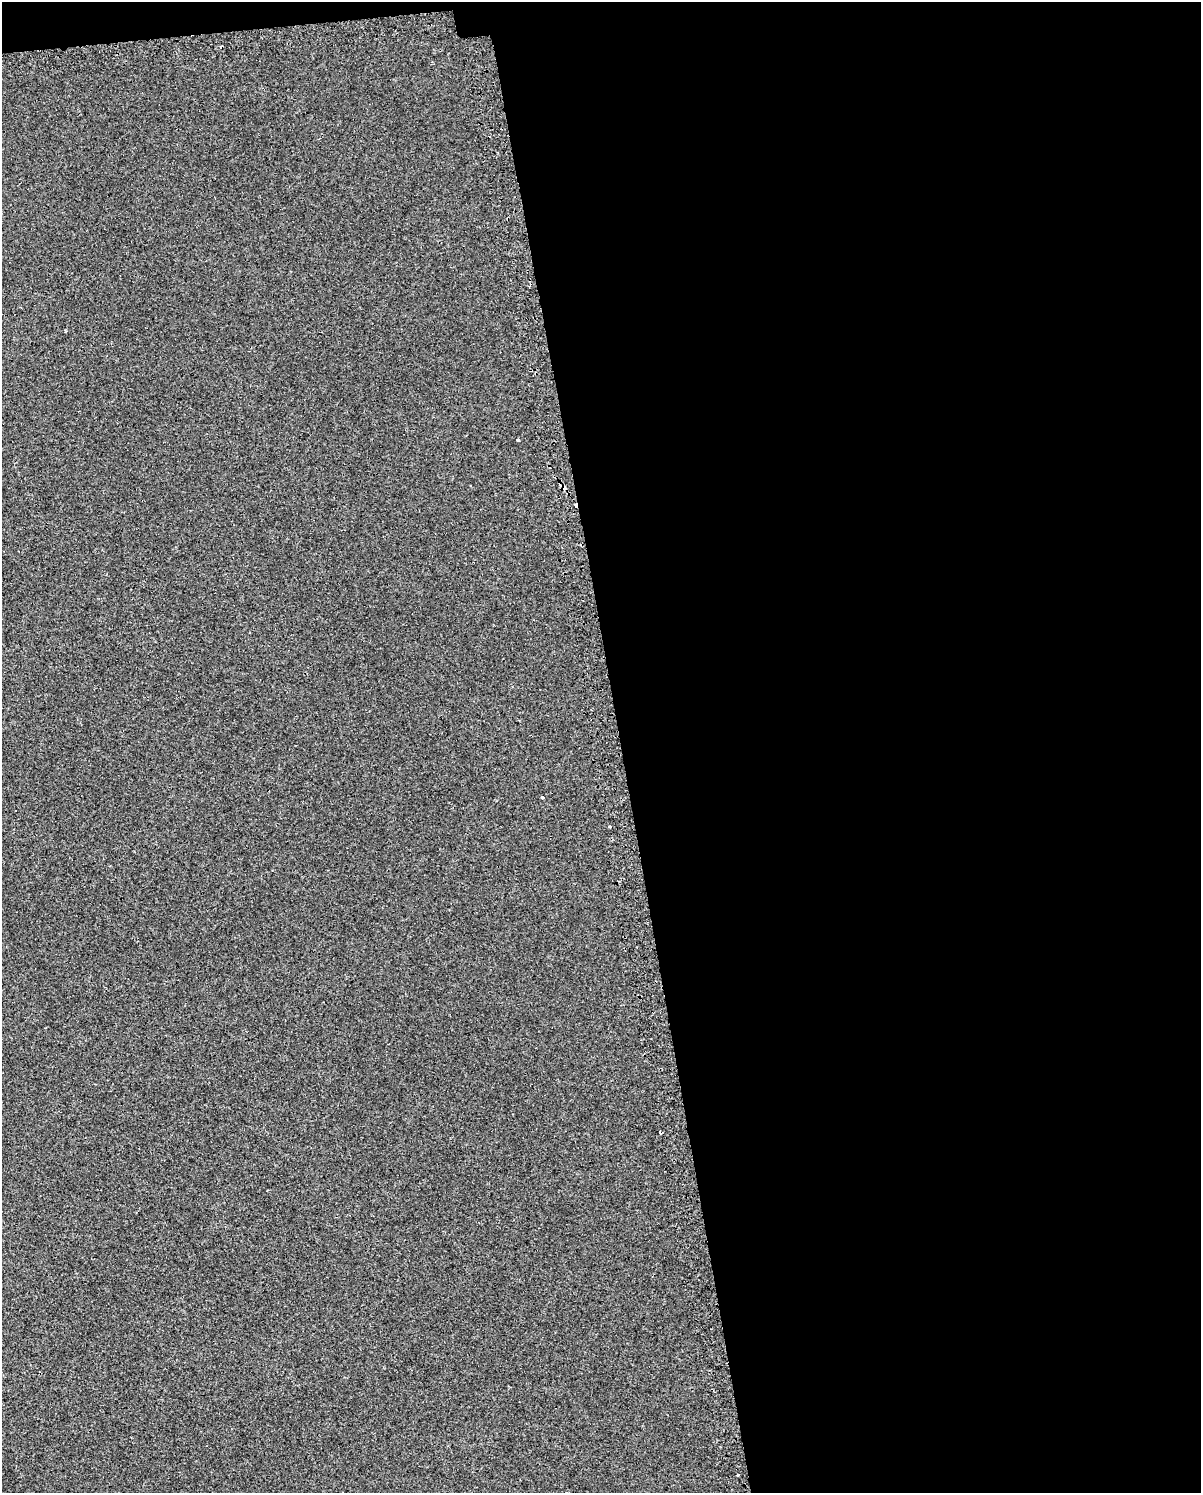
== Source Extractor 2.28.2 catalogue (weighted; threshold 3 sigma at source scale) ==
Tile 4 of 4 x 3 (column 4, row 1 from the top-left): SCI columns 3638-4836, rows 3037-4527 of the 4875 x 4627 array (HDU 1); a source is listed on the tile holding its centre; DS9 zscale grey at full resolution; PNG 1203 x 1495 px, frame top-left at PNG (2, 2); no overlay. Shown black and unused: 49% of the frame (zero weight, under 2 of 3 exposures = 3% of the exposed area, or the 3 px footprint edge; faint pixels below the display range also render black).
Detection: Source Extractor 2.28.2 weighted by HDU 2 'WHT'; one run over the whole footprint, this tile lists its part. Background 0.00321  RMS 0.0041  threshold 0.0183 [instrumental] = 3 sigma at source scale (4.5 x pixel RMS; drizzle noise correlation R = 1.50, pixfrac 1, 0.0396/0.0396 arcsec/px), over >= 5 px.
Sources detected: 8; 2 cosmic-ray / hot-pixel residue — not listed; the other 6 listed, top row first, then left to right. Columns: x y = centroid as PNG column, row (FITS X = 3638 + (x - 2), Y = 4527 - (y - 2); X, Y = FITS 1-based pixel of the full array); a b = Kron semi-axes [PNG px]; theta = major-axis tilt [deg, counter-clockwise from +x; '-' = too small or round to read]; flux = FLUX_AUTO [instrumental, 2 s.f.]
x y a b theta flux
517 440 3 3 - 1.9
565 488 4 4 - 3.3
542 797 3 3 - 1.3
610 827 3 3 - 1.5
660 1133 3 2 - 0.55
738 1475 3 3 - 0.62
Overlapping masked pixels (flux is a lower limit): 1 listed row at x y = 565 488